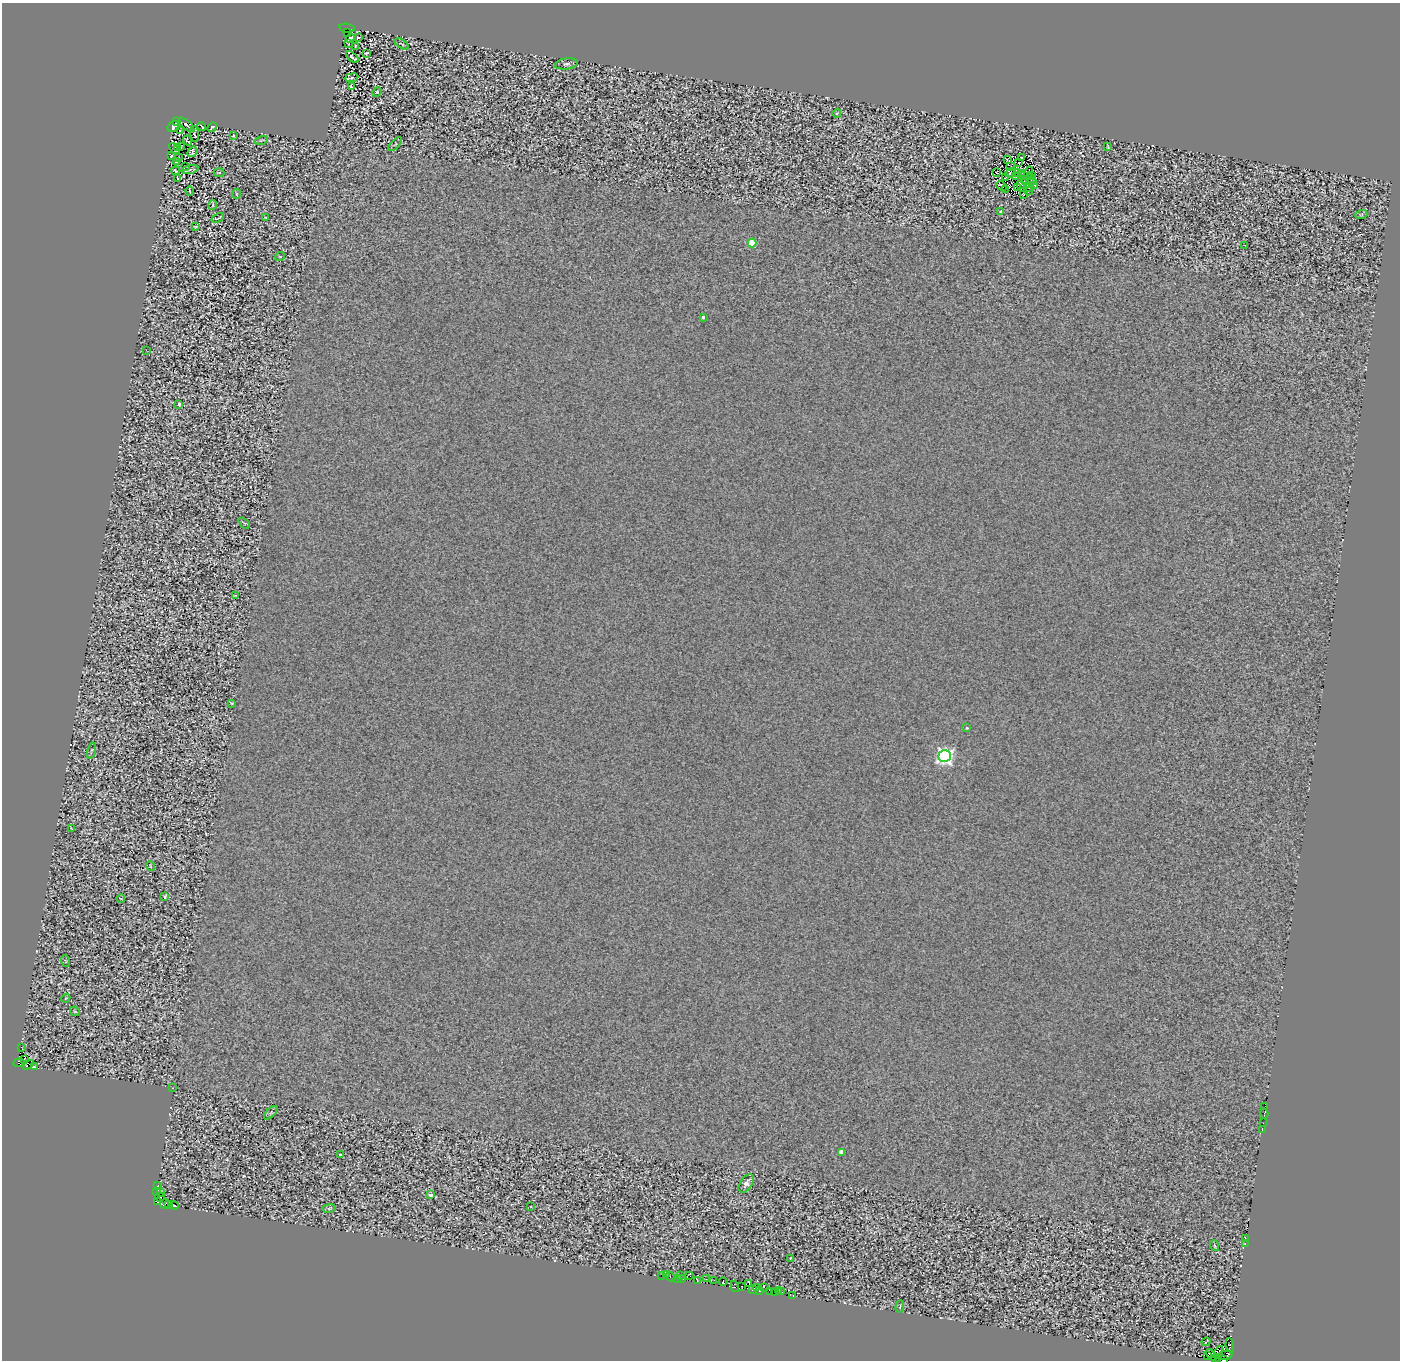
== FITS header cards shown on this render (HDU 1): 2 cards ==
NAXIS1  =                 1398
NAXIS2  =                 1358

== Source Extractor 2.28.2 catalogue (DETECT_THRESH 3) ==
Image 1398 x 1358 px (HDU 1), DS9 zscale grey, 1 PNG px = 1 image px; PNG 1402 x 1362 px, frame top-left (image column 1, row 1358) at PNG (2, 3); each listed source drawn as its Kron ellipse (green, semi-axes under 4 px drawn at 4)
Background 0.127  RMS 2.4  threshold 7.15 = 3 sigma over >= 5 px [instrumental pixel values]
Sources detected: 161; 11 with non-positive FLUX_AUTO (blend fragments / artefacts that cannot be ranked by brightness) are neither listed nor drawn; the other 150 listed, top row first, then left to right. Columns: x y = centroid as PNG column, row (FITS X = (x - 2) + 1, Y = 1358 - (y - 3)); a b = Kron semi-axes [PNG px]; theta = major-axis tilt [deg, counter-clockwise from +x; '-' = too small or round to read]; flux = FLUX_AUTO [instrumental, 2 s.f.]
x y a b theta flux
347 28 8 2 -11 510
347 32 2 2 - 140
358 37 3 2 - 140
350 38 4 3 - 220
349 44 4 3 - 69
402 44 8 3 -33 190
355 47 3 2 - 130
366 53 3 2 - 160
352 57 7 3 -40 290
566 64 11 5 8 470
352 78 6 3 8 180
351 87 4 3 - 200
377 92 5 4 - 110
837 113 4 3 - 130
177 121 3 2 - 750
186 125 10 3 -41 320
202 126 4 2 - 160
173 127 6 5 - 260
212 127 5 2 - 160
180 130 4 2 - 110
195 134 8 3 -84 110
233 136 3 2 - 100
261 140 7 3 13 150
187 141 5 2 - 160
395 144 8 3 45 140
181 147 4 2 - 130
1108 147 4 2 - 130
178 148 4 2 - 94
174 149 6 2 -51 160
192 152 6 4 55 270
171 156 3 2 - 190
1022 157 4 2 - 140
178 158 4 2 - 120
1007 159 4 2 - 230
176 161 3 2 - 110
1019 163 3 2 - 110
185 166 3 2 - 110
1011 167 2 2 - 85
190 169 8 4 11 230
176 171 4 2 - 180
997 172 3 2 - 150
1017 172 3 2 - 93
1029 172 5 2 - 130
219 173 5 3 - 110
1010 173 6 3 23 180
1021 173 3 2 - 150
1031 175 4 2 - 49
1023 176 3 2 - 110
1015 177 4 2 - 140
1005 178 2 2 - 130
1031 178 5 2 - 140
178 179 3 2 - 100
1025 180 4 2 - 45
1031 182 5 2 - 89
1021 184 3 2 - 98
1001 186 5 3 - 1.4
1034 186 3 2 - 97
1018 188 3 2 - 140
1029 188 3 2 - 96
1005 189 3 2 - 160
189 191 4 2 - 130
1029 191 4 2 - 200
236 194 5 3 - 130
1024 194 2 2 - 110
213 205 5 3 - 130
1001 211 4 3 - 680
1361 215 6 3 19 170
218 218 6 2 23 140
265 218 3 2 - 97
195 227 3 2 - 120
752 243 4 4 - 5400
1245 245 2 2 - 100
280 256 5 3 - 100
703 317 3 3 - 340
146 350 3 2 - 150
179 404 4 3 - 540
244 523 6 3 -44 160
235 596 3 2 - 110
231 703 3 2 - 150
967 728 4 3 - 170
91 751 8 2 75 140
945 756 6 6 - 55000
72 829 3 2 - 100
150 866 5 3 - 120
165 897 4 3 - 380
121 899 4 2 - 90
66 961 6 3 -69 170
66 998 4 3 - 140
75 1011 5 3 - 140
21 1048 3 2 - 120
24 1059 3 2 - 1400
19 1063 6 3 5 3900
28 1065 6 2 30 2100
34 1067 3 2 - 4600
172 1088 3 2 - 1000
1265 1106 2 2 - 55
271 1113 8 3 45 190
1264 1114 5 3 - 15000
1263 1123 3 2 - 440
1262 1129 4 2 - 2200
841 1152 4 4 - 1800
340 1154 3 2 - 140
746 1183 10 6 54 740
158 1186 3 2 - 260
157 1192 3 2 - 500
161 1193 3 2 - 1600
430 1195 4 3 - 620
160 1197 5 2 - 760
158 1201 4 2 - 4400
165 1204 5 4 - 6200
169 1205 3 2 - 400
174 1206 4 3 - 550
530 1206 3 2 - 210
329 1208 7 3 9 170
1246 1238 4 2 - 2400
1245 1243 4 2 - 4700
1215 1246 5 3 - 150
790 1258 3 2 - 95
666 1275 3 2 - 140
680 1275 2 2 - 1700
690 1275 3 2 - 130
662 1276 3 2 - 810
671 1277 5 3 - 1500
677 1279 3 2 - 4900
681 1279 3 2 - 280
706 1279 2 2 - 170
714 1280 3 2 - 5400
697 1281 3 2 - 350
723 1282 4 3 - 1900
749 1283 3 2 - 1200
735 1286 6 3 -72 2700
741 1286 3 3 - 5200
764 1287 3 2 - 520
756 1288 4 3 - 6100
753 1290 3 3 - 1000
760 1290 3 2 - 1700
778 1291 3 2 - 3100
769 1292 3 2 - 2600
781 1292 3 2 - 3400
775 1293 3 2 - 1300
793 1296 3 2 - 760
900 1307 6 2 85 130
1206 1342 5 2 - 110
1230 1345 7 3 -83 8300
1219 1352 7 3 70 13000
1207 1355 3 2 - 1500
1211 1355 6 3 -43 4700
1225 1355 7 2 12 1300
1215 1358 3 3 - 6700
1224 1360 3 2 - 4200
At the frame edge (FLAGS 8, measured only in part): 1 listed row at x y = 1224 1360
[11 non-positive-flux detections neither listed nor drawn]